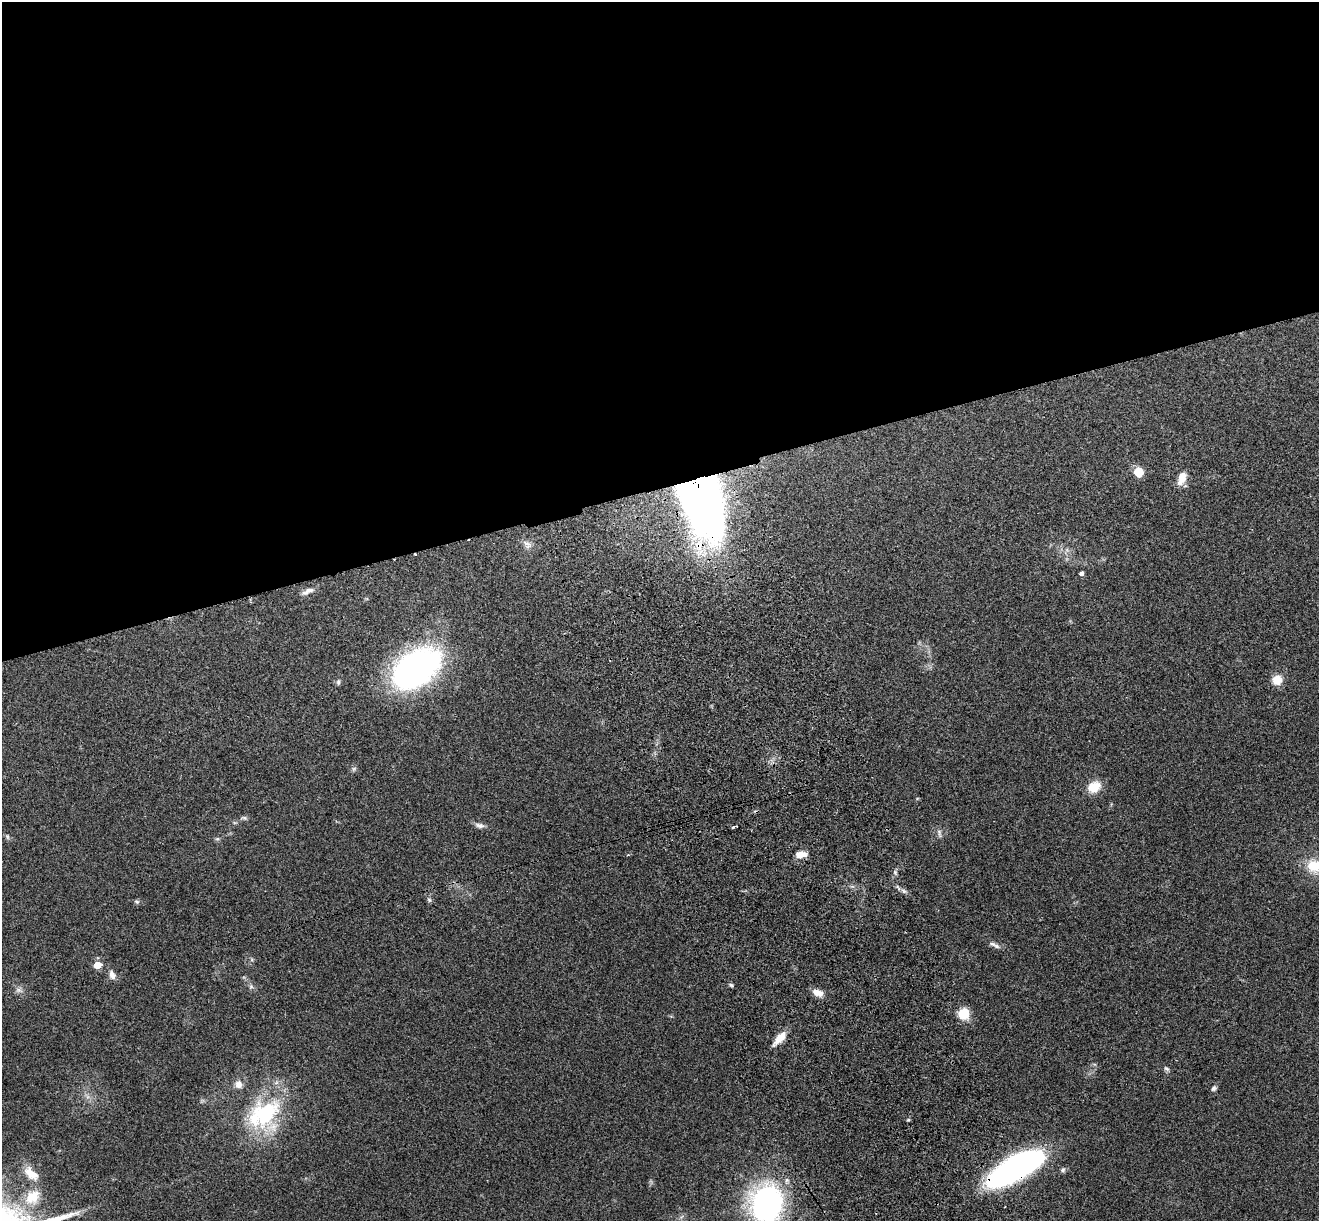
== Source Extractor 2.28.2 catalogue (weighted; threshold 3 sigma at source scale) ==
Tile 2 of 4 x 4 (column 2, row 1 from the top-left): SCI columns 1436-2752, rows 3846-5064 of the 5508 x 5378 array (HDU 1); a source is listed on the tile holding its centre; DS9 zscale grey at full resolution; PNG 1321 x 1223 px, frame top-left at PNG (2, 2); no overlay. Shown black and unused: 40% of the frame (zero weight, under 3 of 4 exposures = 6% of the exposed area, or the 3 px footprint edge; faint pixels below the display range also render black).
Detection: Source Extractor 2.28.2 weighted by HDU 2 'WHT'; one run over the whole footprint, this tile lists its part. Background 0.181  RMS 0.0079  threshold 0.0357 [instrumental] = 3 sigma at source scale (4.5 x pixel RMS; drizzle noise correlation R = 1.50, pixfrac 1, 0.05/0.05 arcsec/px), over >= 5 px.
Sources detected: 43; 2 cosmic-ray / hot-pixel residue — not listed; the other 41 listed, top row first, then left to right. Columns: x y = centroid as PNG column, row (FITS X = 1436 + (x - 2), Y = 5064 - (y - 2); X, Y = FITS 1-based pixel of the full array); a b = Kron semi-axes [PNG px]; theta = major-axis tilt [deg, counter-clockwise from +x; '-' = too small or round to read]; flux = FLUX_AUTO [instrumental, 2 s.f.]
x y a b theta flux
1138 472 10 8 -66 12
1182 478 15 8 71 9
701 498 62 31 -72 650
527 544 13 9 -43 4
1081 573 4 4 - 2.1
308 591 18 6 25 4.5
415 669 58 36 36 190
1277 680 10 10 - 11
338 682 8 5 82 1.6
1094 787 15 12 31 13
244 818 7 5 -12 1.6
480 825 14 6 -10 3.2
734 827 6 3 23 3.9
939 833 13 5 -78 2.4
7 837 8 5 -71 1.5
217 839 6 4 18 1.2
801 854 13 7 7 8
628 855 3 3 - 1.2
1315 866 24 19 7 19
904 891 8 5 -36 2.3
429 900 6 5 - 1.4
136 902 7 5 -19 1.4
996 946 10 6 -36 2.8
97 965 7 6 - 8.6
112 975 11 7 -63 4.4
731 985 5 5 - 1.3
251 987 7 4 -1 1.4
18 990 8 6 -20 2.7
818 993 14 8 -19 6.2
964 1014 11 10 - 17
780 1038 18 7 48 11
1166 1069 9 5 -40 1.7
238 1084 9 9 - 4.9
1214 1088 7 5 46 1.7
264 1114 43 28 35 78
908 1120 5 3 - 0.88
1016 1168 57 20 30 220
1063 1170 6 6 - 1.7
31 1174 22 11 -39 13
32 1197 24 18 45 22
767 1203 39 33 77 160
Overlapping masked pixels (flux is a lower limit): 2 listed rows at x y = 701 498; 1016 1168
Isophote crosses this tile's border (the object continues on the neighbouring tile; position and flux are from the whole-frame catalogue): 2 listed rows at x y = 1315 866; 767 1203